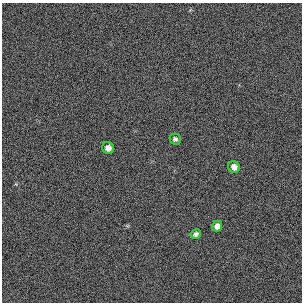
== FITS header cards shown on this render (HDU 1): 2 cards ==
NAXIS1  =                  300 / length of original image axis
NAXIS2  =                  300 / length of original image axis

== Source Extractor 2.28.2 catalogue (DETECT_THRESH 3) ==
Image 300 x 300 px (HDU 1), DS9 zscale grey, 1 PNG px = 1 image px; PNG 304 x 304 px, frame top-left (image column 1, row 300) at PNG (2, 3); each listed source drawn as its Kron ellipse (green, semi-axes under 4 px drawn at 4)
Background 384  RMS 67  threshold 200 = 3 sigma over >= 5 px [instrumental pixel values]
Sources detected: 5; all 5 listed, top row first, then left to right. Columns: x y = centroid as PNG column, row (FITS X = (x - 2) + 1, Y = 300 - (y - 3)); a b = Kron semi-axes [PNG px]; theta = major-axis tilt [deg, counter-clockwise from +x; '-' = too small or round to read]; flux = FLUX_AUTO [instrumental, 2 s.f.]
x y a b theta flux
175 139 5 5 - 11000
108 148 6 6 - 26000
234 167 6 5 - 26000
217 226 5 5 - 26000
196 234 5 4 - 12000